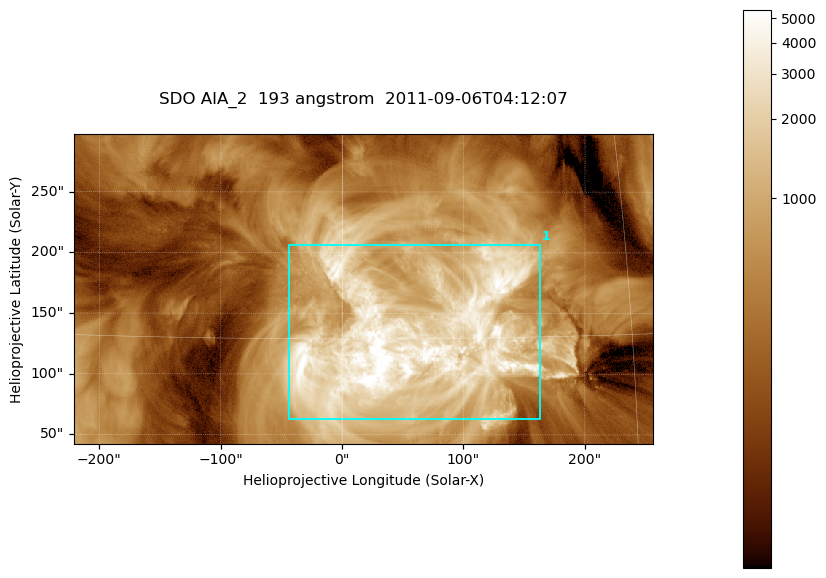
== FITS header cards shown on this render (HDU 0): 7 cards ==
TELESCOP= 'SDO     '           /
INSTRUME= 'AIA_2   '           /
WAVELNTH=                  193 /
WAVEUNIT= 'angstrom'           /
DATE-OBS= '2011-09-06T04:12:07.84' /
CTYPE1  = 'HPLN-TAN'           /
CTYPE2  = 'HPLT-TAN'           /

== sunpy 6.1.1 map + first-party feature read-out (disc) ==
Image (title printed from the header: SDO AIA_2  193 angstrom  2011-09-06T04:12:07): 794 x 424 px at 0.601 arcsec/px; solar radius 952 arcsec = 1584 px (partial field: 4.3% of the solar disc is inside the frame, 100% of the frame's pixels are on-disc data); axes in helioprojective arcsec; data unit not stated in the header (colour bar unlabelled)
Pointing: header CRPIX1/2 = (2043.76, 2047.55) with CRVAL1/2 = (0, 0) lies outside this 794 x 424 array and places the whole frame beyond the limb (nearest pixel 1.3 R_sun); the SolarSoft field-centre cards XCEN/YCEN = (17.36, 170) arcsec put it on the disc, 1622 arcsec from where CRPIX/CRVAL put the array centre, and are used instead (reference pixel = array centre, CRVAL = XCEN/YCEN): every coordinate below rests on XCEN/YCEN
Orientation: roll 0.0564 deg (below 1 deg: not rotated)
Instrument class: DISC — disc imager (sunpy class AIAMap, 193 A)
Bright regions (active regions / flare kernels): reference = the on-disc median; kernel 7 px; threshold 5 sigma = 1863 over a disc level ~456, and >= 1.15x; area >= 336 px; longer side >= 5 px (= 3 arcsec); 1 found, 1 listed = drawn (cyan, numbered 1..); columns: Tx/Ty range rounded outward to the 2 arcsec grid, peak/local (2 s.f.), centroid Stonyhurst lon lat
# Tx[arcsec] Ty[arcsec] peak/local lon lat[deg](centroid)
1 -44..164 62..208 16 +3 +15